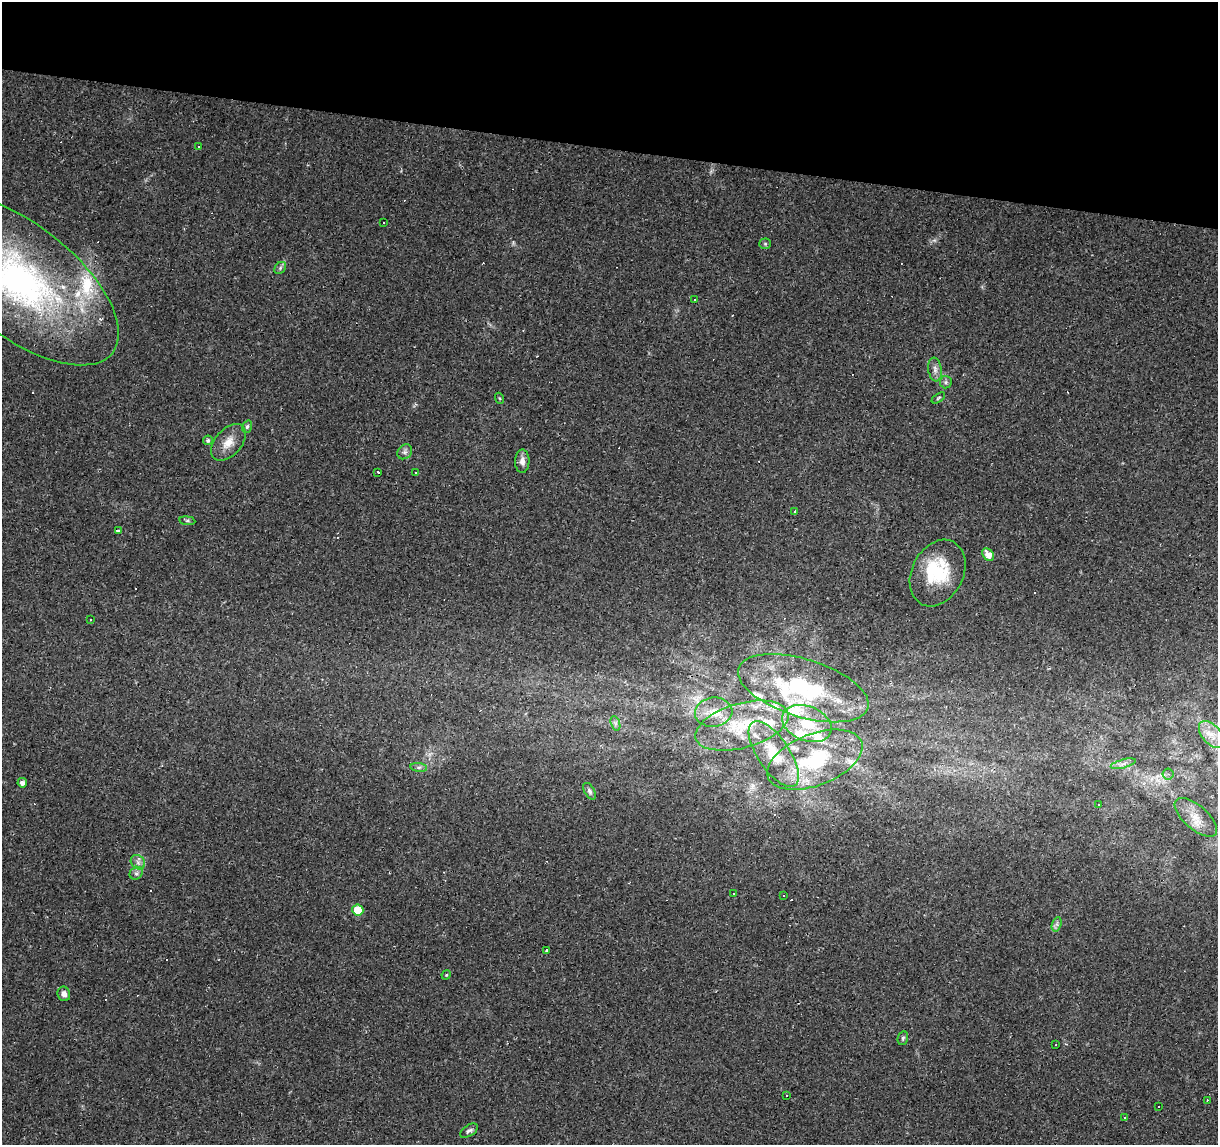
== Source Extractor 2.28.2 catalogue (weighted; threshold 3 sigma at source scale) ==
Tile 2 of 4 x 4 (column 2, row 1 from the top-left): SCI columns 1221-2436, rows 3713-4855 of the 4869 x 5077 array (HDU 1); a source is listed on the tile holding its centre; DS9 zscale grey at full resolution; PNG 1220 x 1147 px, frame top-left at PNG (2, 2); each listed source drawn as its Kron ellipse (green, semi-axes under 4 px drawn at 4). Shown black and unused: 13% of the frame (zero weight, under 2 of 3 exposures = <1% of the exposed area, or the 3 px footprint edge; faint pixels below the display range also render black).
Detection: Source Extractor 2.28.2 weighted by HDU 2 'WHT'; one run over the whole footprint, this tile lists its part. Background 0.0556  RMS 0.0046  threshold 0.0207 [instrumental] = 3 sigma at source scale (4.5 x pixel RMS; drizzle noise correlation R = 1.50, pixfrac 1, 0.0396/0.0396 arcsec/px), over >= 5 px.
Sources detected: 91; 1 inside a brighter object's white glare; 26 cosmic-ray / hot-pixel residue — neither listed nor drawn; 10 inside a brighter listed object's ellipse — not listed separately; the other 54 listed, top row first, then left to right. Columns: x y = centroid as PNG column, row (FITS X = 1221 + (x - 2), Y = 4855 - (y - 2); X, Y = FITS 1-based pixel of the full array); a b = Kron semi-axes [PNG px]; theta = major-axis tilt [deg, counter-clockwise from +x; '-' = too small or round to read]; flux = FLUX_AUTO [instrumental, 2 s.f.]
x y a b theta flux
198 147 3 3 - 0.49
384 222 3 2 - 0.78
765 244 5 5 - 0.63
280 268 6 5 - 0.93
19 280 119 56 -38 180
695 300 2 2 - 0.36
935 369 12 6 -82 2.3
946 382 6 5 - 0.93
499 398 5 3 - 0.48
938 398 7 3 34 0.58
247 427 6 4 72 0.84
208 440 5 4 - 0.88
228 442 21 13 48 6.5
405 452 8 6 46 1.5
522 461 11 7 88 2.6
378 472 3 2 - 0.67
416 472 3 3 - 0.59
794 512 4 3 - 5.1
187 521 8 4 -8 0.88
119 530 3 3 - 8.6
988 555 7 5 -52 4.5
938 573 35 25 63 25
91 620 3 2 - 0.35
803 688 68 29 -17 50
714 712 19 14 7 7.8
615 723 7 4 -71 1.2
807 723 26 17 -22 14
742 726 48 22 16 26
1212 734 16 9 -48 5.7
774 754 38 16 -57 15
815 760 50 25 21 36
1123 764 13 3 15 1.6
419 767 8 4 -7 1
1168 774 5 5 - 1.1
22 783 5 4 - 2.2
589 791 9 5 -59 1.1
1099 805 3 3 - 0.57
1196 817 26 12 -41 7.2
138 862 8 6 -46 1.9
136 873 7 6 - 1.3
734 893 3 2 - 0.41
783 896 3 2 - 0.92
358 910 5 5 - 9.8
1057 924 7 4 72 1.2
547 950 3 3 - 0.7
446 975 5 4 - 0.47
64 994 7 6 - 2.2
903 1038 7 5 77 0.87
1056 1045 2 2 - 0.28
786 1095 3 2 - 0.54
1207 1100 3 3 - 0.43
1159 1107 3 2 - 0.55
1125 1118 3 2 - 0.42
469 1131 10 5 33 1.3
Isophote crosses this tile's border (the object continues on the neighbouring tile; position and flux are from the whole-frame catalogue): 1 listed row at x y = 19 280